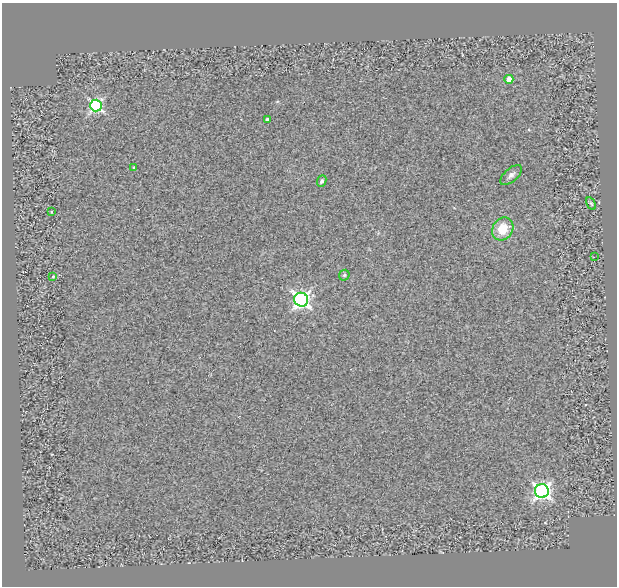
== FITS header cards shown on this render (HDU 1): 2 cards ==
NAXIS1  =                  615
NAXIS2  =                  584

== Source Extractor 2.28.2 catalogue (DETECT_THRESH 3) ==
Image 615 x 584 px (HDU 1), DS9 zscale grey, 1 PNG px = 1 image px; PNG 619 x 588 px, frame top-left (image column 1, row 584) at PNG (2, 3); each listed source drawn as its Kron ellipse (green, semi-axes under 4 px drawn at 4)
Background 0.0734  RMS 0.11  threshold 0.335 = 3 sigma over >= 5 px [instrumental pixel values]
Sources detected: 14; all 14 listed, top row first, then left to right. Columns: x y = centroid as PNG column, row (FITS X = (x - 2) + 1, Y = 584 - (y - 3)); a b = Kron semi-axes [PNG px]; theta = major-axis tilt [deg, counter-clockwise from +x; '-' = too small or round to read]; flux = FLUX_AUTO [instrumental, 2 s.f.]
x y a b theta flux
509 79 4 4 - 140
96 105 6 6 - 1200
267 120 4 3 - 23
134 168 3 3 - 15
511 175 13 6 41 31
322 181 6 4 64 17
591 203 7 4 -61 11
51 212 3 2 - 4.4
503 229 12 10 54 160
594 257 2 2 - 140
344 275 6 5 - 13
53 276 3 3 - 6.4
301 300 7 7 - 2400
542 491 7 7 - 2400